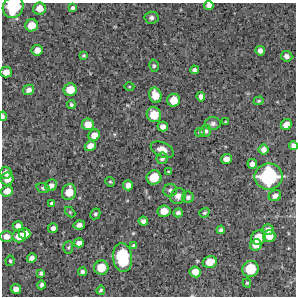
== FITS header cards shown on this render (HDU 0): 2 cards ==
NAXIS1  =                  294 /Length X axis
NAXIS2  =                  294 /Length Y axis

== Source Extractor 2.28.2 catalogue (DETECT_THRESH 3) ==
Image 294 x 294 px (HDU 0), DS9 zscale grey, 1 PNG px = 1 image px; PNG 298 x 298 px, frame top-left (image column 1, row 294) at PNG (2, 3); each listed source drawn as its Kron ellipse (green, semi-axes under 4 px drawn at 4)
Background 14100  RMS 330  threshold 994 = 3 sigma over >= 5 px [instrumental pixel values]
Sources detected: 87; all 87 listed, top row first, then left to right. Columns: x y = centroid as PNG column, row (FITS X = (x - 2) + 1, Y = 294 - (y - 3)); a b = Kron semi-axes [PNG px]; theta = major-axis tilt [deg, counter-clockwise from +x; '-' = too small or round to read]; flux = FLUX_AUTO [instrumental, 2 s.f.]
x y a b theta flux
209 5 4 4 - 1.0e+05
13 7 11 10 - 9.3e+05
39 8 6 6 - 2.0e+05
73 8 4 4 - 4.6e+04
151 18 7 6 - 7.2e+04
32 25 6 6 - 2.6e+05
37 50 5 5 - 1.7e+05
260 51 5 4 - 9.5e+04
84 55 4 4 - 3.0e+04
287 56 6 5 - 9.1e+04
154 66 6 5 - 3.7e+04
194 70 4 4 - 5.9e+04
6 72 5 5 - 1.7e+05
129 86 5 3 - 2.0e+04
29 90 5 5 - 1.0e+05
70 90 7 6 - 3.1e+05
155 95 8 6 -75 2.7e+05
201 97 5 4 - 8.2e+04
174 100 6 6 - 3.1e+05
259 101 5 4 - 2.9e+04
71 105 4 4 - 3.7e+04
154 115 8 7 - 3.8e+05
3 116 4 3 - 4.1e+04
225 122 3 2 - 1.9e+04
88 124 6 6 - 2.1e+05
213 124 8 6 5 7.1e+04
286 125 6 5 - 1.6e+05
163 127 5 5 - 1.3e+05
206 131 6 5 - 5.9e+04
200 132 5 4 - 4.7e+04
94 135 6 5 - 1.7e+05
293 145 4 4 - 8.4e+04
90 146 6 5 - 1.6e+05
162 150 12 7 -26 1.7e+05
263 150 5 5 - 1.1e+05
162 158 6 5 - 7.2e+04
226 159 5 5 - 1.2e+05
252 164 5 4 - 1.0e+05
168 172 4 3 - 2.3e+04
6 173 6 5 - 1.2e+05
269 176 14 13 - 1.6e+06
154 177 7 7 - 4.4e+05
7 179 6 6 - 1.8e+05
110 182 5 4 - 2.7e+04
51 185 6 5 - 9.4e+04
128 185 5 5 - 1.3e+05
43 188 7 4 -15 4.9e+04
170 190 7 6 - 6.5e+04
7 191 6 5 - 1.7e+05
69 192 8 6 73 3.0e+05
178 196 8 7 - 1.3e+05
275 196 6 5 - 9.9e+04
188 197 5 5 - 7.5e+04
52 203 4 4 - 4.4e+04
164 211 6 6 - 2.3e+05
70 212 6 4 -45 2.7e+04
178 213 4 4 - 7.1e+04
204 213 5 4 - 3.9e+04
95 214 6 5 - 4.2e+04
143 221 5 4 - 8.6e+04
79 225 6 4 11 7.1e+04
18 226 5 5 - 1.2e+05
53 228 5 5 - 8.1e+04
221 230 4 4 - 5.6e+04
268 230 5 5 - 1.1e+05
25 234 6 5 - 2.2e+05
6 236 6 5 - 1.4e+05
19 236 7 6 - 2.4e+05
269 236 6 6 - 2.2e+05
258 238 7 7 - 3.7e+05
79 243 5 4 - 1.1e+05
256 245 6 5 - 1.6e+05
134 246 4 4 - 4.2e+04
68 248 6 5 - 3.6e+04
122 257 14 9 -84 1.3e+06
32 258 5 4 - 1.0e+05
10 261 5 4 - 3.2e+04
210 262 7 6 - 2.7e+05
101 268 7 7 - 3.7e+05
250 269 8 8 - 5.7e+05
82 272 4 4 - 5.5e+04
195 272 5 5 - 2.0e+05
41 273 4 4 - 4.7e+04
247 283 4 4 - 3.0e+04
41 285 4 4 - 6.3e+04
16 289 5 5 - 1.2e+05
101 290 4 3 - 4.1e+04
At the frame edge (FLAGS 8, measured only in part): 4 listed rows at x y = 209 5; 13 7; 3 116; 293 145